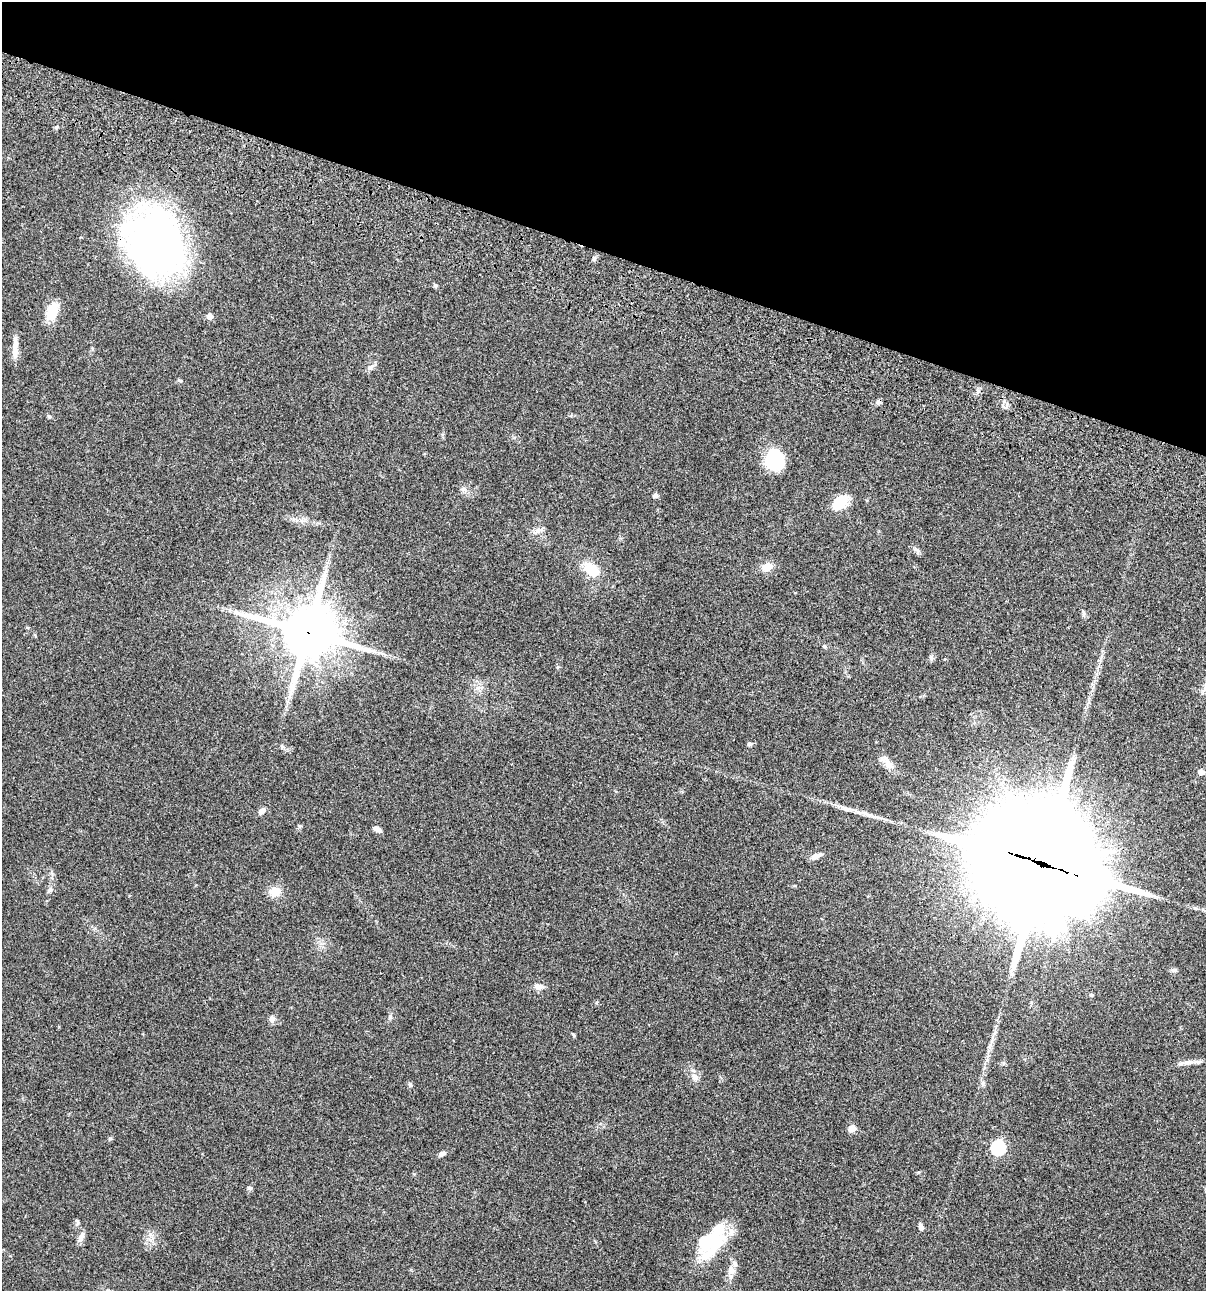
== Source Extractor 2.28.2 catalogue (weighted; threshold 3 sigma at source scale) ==
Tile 2 of 4 x 4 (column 2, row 1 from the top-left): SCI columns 1437-2640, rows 3987-5275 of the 5406 x 5393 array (HDU 1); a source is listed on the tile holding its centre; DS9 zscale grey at full resolution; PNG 1208 x 1293 px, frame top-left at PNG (2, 2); no overlay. Shown black and unused: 20% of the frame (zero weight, under 3 of 4 exposures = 9% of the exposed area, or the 3 px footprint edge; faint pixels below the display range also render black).
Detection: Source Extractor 2.28.2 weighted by HDU 2 'WHT'; one run over the whole footprint, this tile lists its part. Background 0.0468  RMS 0.0053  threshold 0.0239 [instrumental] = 3 sigma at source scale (4.5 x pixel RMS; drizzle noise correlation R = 1.50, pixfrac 1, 0.05/0.05 arcsec/px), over >= 5 px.
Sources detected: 59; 2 inside a brighter object's white glare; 1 cosmic-ray / hot-pixel residue — not listed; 5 inside a brighter listed object's ellipse — not listed separately; the other 51 listed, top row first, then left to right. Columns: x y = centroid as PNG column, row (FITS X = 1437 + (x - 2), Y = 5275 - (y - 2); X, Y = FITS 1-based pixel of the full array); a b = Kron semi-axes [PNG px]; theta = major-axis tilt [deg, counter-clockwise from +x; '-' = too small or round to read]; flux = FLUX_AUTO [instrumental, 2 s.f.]
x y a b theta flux
156 247 66 51 -46 230
594 258 8 4 81 0.94
435 286 6 5 - 0.77
52 311 18 11 67 13
210 316 5 5 - 3.5
15 351 21 8 88 4.5
370 367 10 5 26 1.4
978 391 6 4 19 0.92
49 416 5 5 - 0.67
774 459 20 18 -90 28
463 489 7 7 - 1.5
655 496 7 6 - 1.2
841 502 18 14 34 11
537 531 13 7 40 2.5
915 549 8 5 -32 1.3
767 567 11 8 20 5.4
592 570 17 12 -32 11
1083 614 7 4 -72 0.97
308 632 18 17 - 2800
824 646 5 4 - 0.66
931 658 9 5 -81 1.1
750 744 6 5 - 1.1
282 746 6 5 - 0.84
888 764 20 8 -62 4.2
1201 772 5 5 - 3.6
262 811 11 6 45 2.4
855 811 37 5 -19 6.3
299 826 6 4 -1 0.71
377 829 10 5 -23 2.1
816 856 13 6 21 2.7
1043 864 47 35 -22 17000
49 890 10 4 34 1
275 892 14 13 - 5.5
1173 970 8 6 -13 1.1
539 987 10 8 -9 2.8
1091 995 5 4 - 0.63
390 1017 6 5 - 0.82
272 1019 9 8 - 1.8
573 1035 6 4 -46 0.57
1187 1062 26 5 6 3.3
695 1077 14 8 -49 3.2
410 1085 7 5 -67 0.88
852 1128 7 7 - 3.8
998 1148 7 6 - 74
442 1154 9 5 26 1.5
250 1188 6 5 - 0.85
77 1222 9 4 -79 1
921 1227 7 5 -68 1.7
81 1236 13 7 68 2.9
713 1242 42 19 51 30
731 1270 13 9 -66 3.2
Overlapping masked pixels (flux is a lower limit): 3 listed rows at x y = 156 247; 308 632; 1043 864
Unlisted compact peaks at least as high as the median listed source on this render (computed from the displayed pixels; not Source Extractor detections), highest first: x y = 110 1139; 56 127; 179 380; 1195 908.